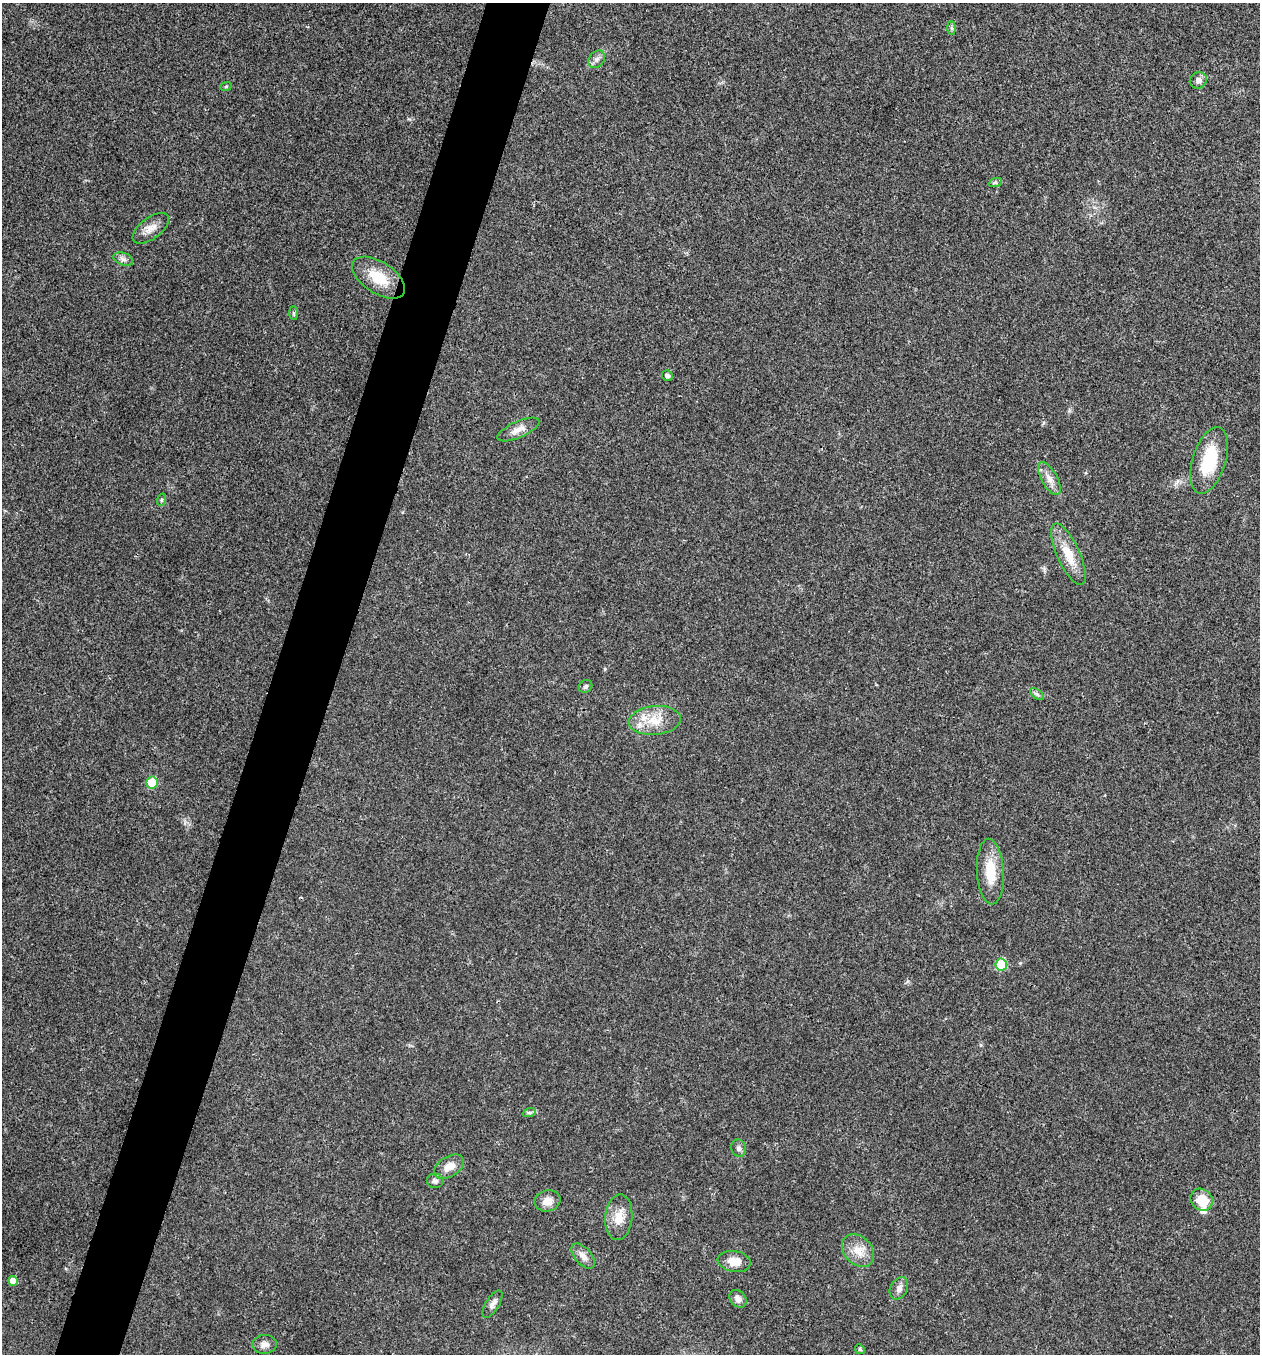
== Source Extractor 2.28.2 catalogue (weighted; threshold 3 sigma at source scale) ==
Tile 7 of 4 x 4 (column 3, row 2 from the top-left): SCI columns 2651-3908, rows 2712-4063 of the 5433 x 5419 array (HDU 1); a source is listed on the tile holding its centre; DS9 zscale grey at full resolution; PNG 1262 x 1356 px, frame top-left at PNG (2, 3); each listed source drawn as its Kron ellipse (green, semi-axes under 4 px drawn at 4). Shown black and unused: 5% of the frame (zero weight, under 3 of 4 exposures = <1% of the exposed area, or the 3 px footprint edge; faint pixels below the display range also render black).
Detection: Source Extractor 2.28.2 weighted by HDU 2 'WHT'; one run over the whole footprint, this tile lists its part. Background 0.0239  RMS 0.0041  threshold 0.0183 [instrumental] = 3 sigma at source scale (4.5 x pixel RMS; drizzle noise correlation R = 1.50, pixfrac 1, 0.05/0.05 arcsec/px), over >= 5 px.
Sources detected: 41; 1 cosmic-ray / hot-pixel residue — neither listed nor drawn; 3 inside a brighter listed object's ellipse — not listed separately; the other 37 listed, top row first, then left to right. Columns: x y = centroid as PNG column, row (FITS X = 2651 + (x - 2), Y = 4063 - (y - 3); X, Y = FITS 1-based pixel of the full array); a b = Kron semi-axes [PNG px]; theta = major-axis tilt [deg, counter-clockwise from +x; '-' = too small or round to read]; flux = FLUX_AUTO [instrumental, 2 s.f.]
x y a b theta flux
951 28 7 4 -89 0.76
597 59 9 7 52 1.6
1198 80 9 8 - 2.1
226 86 6 3 19 0.42
995 183 7 4 18 0.78
151 228 21 10 37 3.9
123 259 10 6 -20 1.5
378 278 30 15 -33 11
294 313 7 4 -89 0.62
667 375 5 5 - 1.2
518 429 22 8 24 3.7
1209 460 34 16 72 19
1049 479 18 8 -61 3.4
161 500 6 4 71 0.55
1068 554 33 11 -65 9.5
586 686 7 6 - 0.84
1037 694 8 4 -37 0.85
655 720 26 14 6 9.1
152 783 6 5 - 13
990 872 33 13 -87 11
1001 964 6 5 - 14
529 1113 7 4 18 0.75
739 1148 9 7 -75 1.3
449 1167 16 10 31 4.7
435 1181 9 7 0 1.6
1202 1200 12 10 -44 8.3
547 1201 13 10 13 3.8
619 1217 23 13 85 6.2
858 1251 18 13 -46 6
583 1256 15 8 -48 2.8
734 1261 17 10 -10 5.1
13 1281 5 5 - 3.5
899 1288 12 8 62 2.1
738 1299 9 7 -49 2.2
492 1304 15 6 58 1.9
265 1344 12 9 4 2.3
860 1349 5 4 - 0.55